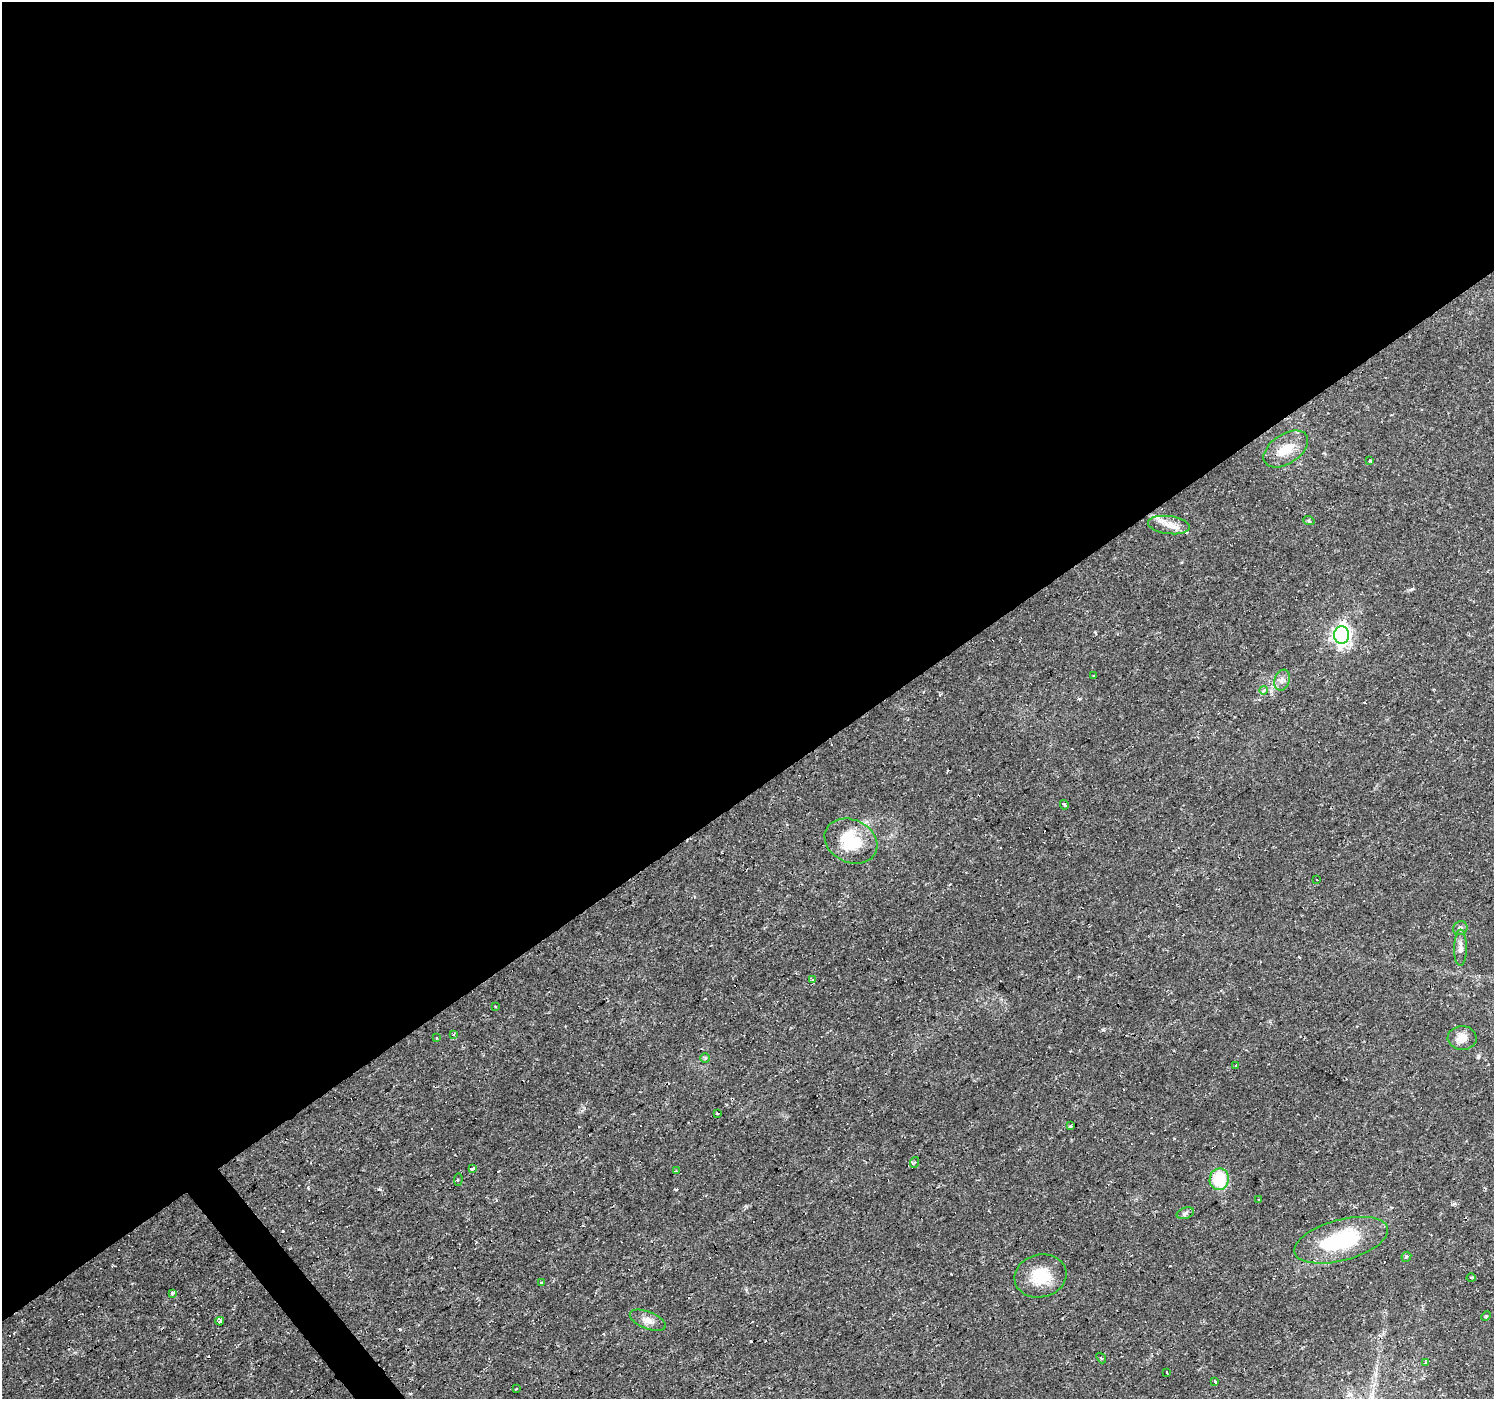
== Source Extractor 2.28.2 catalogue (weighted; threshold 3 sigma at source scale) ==
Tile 2 of 4 x 4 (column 2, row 1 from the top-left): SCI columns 1493-2984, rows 4321-5717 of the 5970 x 5910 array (HDU 1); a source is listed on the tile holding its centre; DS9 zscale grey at full resolution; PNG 1496 x 1401 px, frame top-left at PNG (2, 2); each listed source drawn as its Kron ellipse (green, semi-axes under 4 px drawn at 4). Shown black and unused: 57% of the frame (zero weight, under 2 of 3 exposures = <1% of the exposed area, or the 3 px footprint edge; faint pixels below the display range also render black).
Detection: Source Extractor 2.28.2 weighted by HDU 2 'WHT'; one run over the whole footprint, this tile lists its part. Background 0.0195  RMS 0.0024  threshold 0.0108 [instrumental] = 3 sigma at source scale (4.5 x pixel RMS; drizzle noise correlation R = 1.50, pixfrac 1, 0.0396/0.0396 arcsec/px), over >= 5 px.
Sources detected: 59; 16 cosmic-ray / hot-pixel residue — neither listed nor drawn; the other 43 listed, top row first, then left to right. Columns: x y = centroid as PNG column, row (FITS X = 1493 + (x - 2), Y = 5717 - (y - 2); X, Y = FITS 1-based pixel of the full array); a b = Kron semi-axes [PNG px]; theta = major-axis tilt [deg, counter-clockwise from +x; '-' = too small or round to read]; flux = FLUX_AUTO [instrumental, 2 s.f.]
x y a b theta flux
1286 449 25 14 34 5.1
1370 461 3 3 - 0.28
1309 521 6 3 -18 0.25
1169 525 21 9 -7 2.7
1342 635 8 7 - 97
1094 676 3 2 - 0.27
1282 680 11 7 71 1.1
1263 690 4 4 - 0.93
1064 805 5 3 - 0.28
851 841 27 21 -26 11
1317 880 3 3 - 2.3
1460 928 7 6 - 0.7
1460 948 18 6 89 1.3
812 979 3 3 - 0.67
495 1006 3 2 - 0.39
453 1035 4 2 - 0.22
437 1038 3 3 - 0.44
1462 1038 14 12 -3 2.4
705 1058 4 4 - 0.35
1236 1065 2 2 - 0.24
717 1113 3 3 - 1.4
1071 1126 3 3 - 1.2
915 1162 5 3 - 0.29
472 1169 3 3 - 2.2
676 1171 3 2 - 0.27
458 1179 6 2 85 0.32
1219 1179 11 9 80 9.9
1259 1199 2 2 - 0.21
1185 1213 9 5 18 0.69
1341 1240 48 20 15 18
1406 1257 5 4 - 0.42
1040 1276 26 21 14 7.3
1471 1278 4 3 - 0.3
541 1283 3 3 - 0.96
172 1293 4 3 - 2.3
1486 1316 5 3 - 0.31
648 1320 19 8 -21 1.9
220 1321 4 3 - 2.4
1101 1358 6 3 -52 0.25
1425 1363 4 3 - 1
1167 1372 3 2 - 0.38
1215 1382 3 3 - 2.8
516 1389 3 2 - 0.24
Unlisted compact peaks at least as high as the median listed source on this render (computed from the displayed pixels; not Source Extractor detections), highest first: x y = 1103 1030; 1412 589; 1478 1057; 1454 1204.